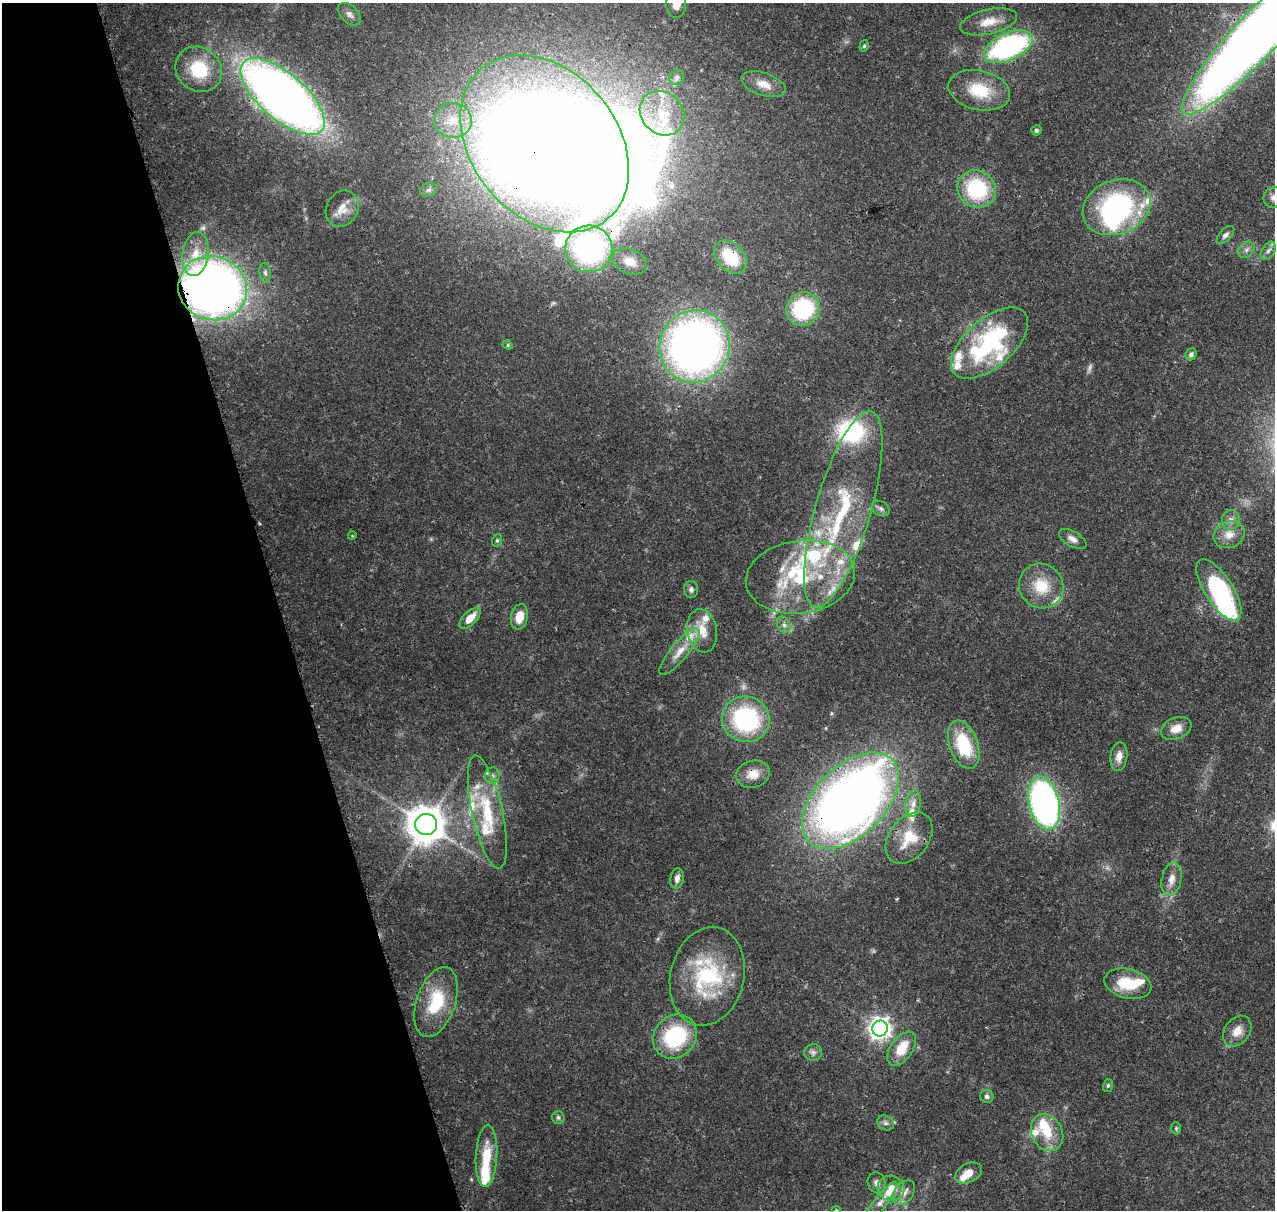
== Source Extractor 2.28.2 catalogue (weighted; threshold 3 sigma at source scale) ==
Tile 5 of 4 x 4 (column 1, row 2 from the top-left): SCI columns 115-1387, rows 2545-3752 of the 5323 x 5036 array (HDU 1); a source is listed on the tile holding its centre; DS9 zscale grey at full resolution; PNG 1277 x 1212 px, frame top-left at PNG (2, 3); each listed source drawn as its Kron ellipse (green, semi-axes under 4 px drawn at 4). Shown black and unused: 22% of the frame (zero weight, under 3 of 4 exposures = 7% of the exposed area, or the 3 px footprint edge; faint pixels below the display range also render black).
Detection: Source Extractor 2.28.2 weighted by HDU 2 'WHT'; one run over the whole footprint, this tile lists its part. Background 0.0736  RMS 0.0034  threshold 0.0152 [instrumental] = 3 sigma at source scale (4.5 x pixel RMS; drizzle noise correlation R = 1.50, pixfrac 1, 0.0396/0.0396 arcsec/px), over >= 5 px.
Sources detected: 123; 2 too faint to see at this stretch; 6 inside a brighter object's white glare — neither listed nor drawn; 30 inside a brighter listed object's ellipse — not listed separately; the other 85 listed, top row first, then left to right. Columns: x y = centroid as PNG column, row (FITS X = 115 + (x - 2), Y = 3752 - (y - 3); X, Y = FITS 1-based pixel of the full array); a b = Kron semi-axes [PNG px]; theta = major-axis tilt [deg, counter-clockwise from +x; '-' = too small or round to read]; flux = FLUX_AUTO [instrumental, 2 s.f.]
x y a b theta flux
676 4 13 10 -87 3.2
349 14 13 8 -45 1.8
989 22 29 12 13 6.2
1259 33 109 22 47 630
864 46 6 4 72 0.52
1008 47 26 13 24 72
199 69 24 21 -38 17
677 77 8 7 - 1.1
764 84 23 11 -19 4.6
979 90 31 19 -13 13
283 96 52 23 -41 340
662 113 24 20 -43 13
453 120 19 17 -2 9.4
1036 130 5 5 - 0.7
545 144 98 72 -50 980
977 189 20 18 -36 26
429 190 9 6 14 1.2
1273 198 10 9 - 2
1117 207 35 27 22 61
342 209 19 15 61 4.7
1225 235 11 6 47 1.4
589 249 24 23 - 62
1246 250 9 7 45 1.4
1268 251 10 6 57 1.3
196 254 22 13 81 6.9
730 257 19 13 -47 14
630 261 18 12 -20 4.6
265 273 10 5 -84 1
213 288 35 32 -20 280
803 309 17 16 - 32
989 343 46 24 41 47
508 345 5 4 - 0.49
695 346 36 35 - 220
1191 354 6 5 - 1.1
843 509 102 27 74 54
881 509 9 7 -33 1.1
1231 520 10 9 - 1.9
1229 535 16 13 22 4.4
352 536 4 3 - 0.24
1073 539 15 7 -30 2.1
497 540 6 5 - 0.57
800 577 55 36 8 40
1041 586 23 21 -45 11
691 589 8 7 - 1.2
1219 590 35 14 -57 43
519 617 13 8 78 5.4
470 618 13 6 45 5.2
784 625 8 6 -60 1.3
702 631 22 14 -80 7.1
679 652 29 8 50 5.3
746 719 24 22 -18 44
1176 728 16 10 23 4.5
964 745 25 14 -70 18
1119 756 14 8 83 3
753 774 17 13 15 4.6
492 776 8 7 - 1.4
850 801 59 35 45 320
1044 803 27 15 -77 130
913 804 13 7 81 2.4
487 812 58 15 -77 20
426 824 11 10 - 870
909 838 28 19 52 11
677 878 10 6 79 1.9
1172 879 17 9 78 3.5
707 976 50 37 76 34
1128 984 24 14 -14 12
436 1002 36 19 72 16
880 1028 8 7 - 230
1237 1031 17 12 52 4.2
675 1037 23 20 46 31
901 1049 19 11 56 8.4
813 1052 9 8 - 1.4
1108 1085 6 5 - 0.57
987 1096 6 6 - 1.2
558 1117 6 6 - 0.83
886 1123 9 7 -33 1.2
1176 1128 6 5 - 0.51
1047 1133 19 15 -62 8.3
486 1156 31 10 87 9.8
969 1173 14 9 26 4.3
876 1183 10 8 -72 1.7
891 1188 13 12 - 4.2
904 1192 14 9 51 3.1
880 1203 27 6 52 2.5
836 1210 5 4 - 0.38
Overlapping masked pixels (flux is a lower limit): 9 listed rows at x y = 1259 33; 283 96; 545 144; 730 257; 213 288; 843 509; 753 774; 850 801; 675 1037
Isophote crosses this tile's border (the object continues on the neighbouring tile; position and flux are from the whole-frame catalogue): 4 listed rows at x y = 676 4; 1259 33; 1273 198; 836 1210